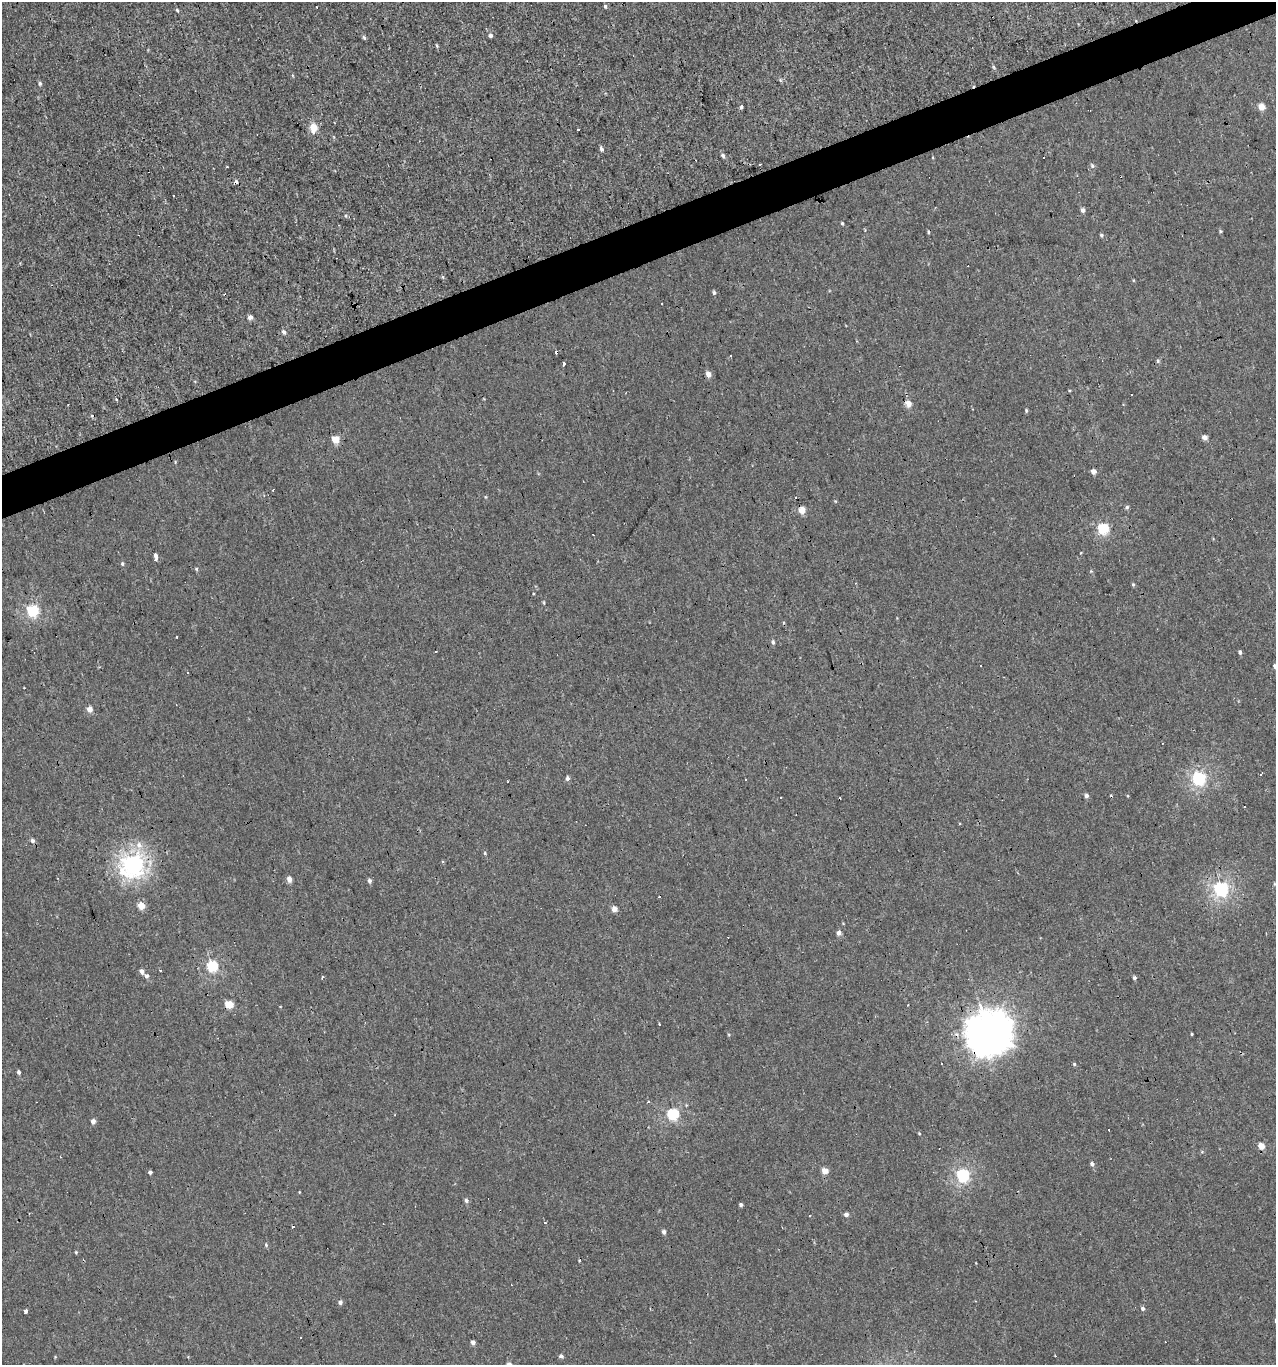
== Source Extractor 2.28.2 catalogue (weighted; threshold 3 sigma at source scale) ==
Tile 10 of 4 x 4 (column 2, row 3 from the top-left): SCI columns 1396-2669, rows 1364-2726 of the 5286 x 5452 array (HDU 1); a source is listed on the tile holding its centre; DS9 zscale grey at full resolution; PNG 1278 x 1367 px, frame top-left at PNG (2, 2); no overlay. Shown black and unused: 3% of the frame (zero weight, under 3 of 4 exposures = <1% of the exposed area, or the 3 px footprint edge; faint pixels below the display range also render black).
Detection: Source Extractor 2.28.2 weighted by HDU 2 'WHT'; one run over the whole footprint, this tile lists its part. Background 0.00134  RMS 0.003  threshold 0.0136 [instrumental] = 3 sigma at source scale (4.5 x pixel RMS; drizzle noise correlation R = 1.50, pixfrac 1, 0.0396/0.0396 arcsec/px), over >= 5 px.
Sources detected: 129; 26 cosmic-ray / hot-pixel residue — not listed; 1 inside a brighter listed object's ellipse — not listed separately; the other 102 listed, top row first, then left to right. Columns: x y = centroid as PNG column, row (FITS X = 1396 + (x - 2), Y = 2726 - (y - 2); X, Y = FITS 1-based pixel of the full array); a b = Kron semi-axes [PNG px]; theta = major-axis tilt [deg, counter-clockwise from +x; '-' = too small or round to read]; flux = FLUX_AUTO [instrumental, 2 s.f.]
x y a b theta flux
605 6 5 4 - 0.42
177 10 4 4 - 0.39
490 35 5 4 - 0.81
364 37 6 4 -67 0.45
437 46 5 3 - 0.32
780 80 6 4 -71 0.37
40 83 5 5 - 0.52
741 107 5 4 - 0.48
1261 107 5 4 - 4
313 127 6 5 - 6.3
578 130 3 3 - 2.1
601 149 5 4 - 0.84
723 155 5 5 - 0.72
1092 166 7 5 -51 0.54
227 167 3 3 - 0.51
236 182 5 4 - 0.88
1083 210 5 4 - 1
346 216 5 3 - 0.3
842 223 4 3 - 0.37
1220 231 6 3 -71 0.35
1101 235 5 4 - 0.46
443 277 6 4 -88 0.34
714 292 5 4 - 0.52
662 304 3 3 - 0.86
250 317 4 4 - 1.4
283 332 5 5 - 0.83
730 356 2 2 - 0.3
1158 361 5 4 - 0.48
563 363 3 3 - 3
708 374 5 4 - 2.2
116 399 4 2 - 0.43
908 404 4 4 - 4.1
1026 411 5 4 - 0.39
1204 437 4 4 - 2.1
336 440 4 4 - 6.8
1093 471 4 4 - 1.6
273 490 3 2 - 0.35
1127 507 5 5 - 0.53
802 510 4 4 - 4.6
1103 529 5 5 - 21
1080 553 2 2 - 0.33
155 556 6 4 -72 0.84
122 564 5 4 - 0.42
196 569 5 4 - 0.33
1133 585 5 4 - 0.35
544 603 5 3 - 0.27
32 611 6 5 - 29
176 637 3 3 - 0.53
773 642 5 4 - 0.61
436 651 3 3 - 22
1240 652 4 4 - 0.63
1275 666 5 4 - 0.61
90 709 5 4 - 2.4
1260 774 3 3 - 3.9
567 778 5 4 - 0.75
1199 778 6 6 - 46
1086 796 5 4 - 0.89
1245 807 3 3 - 0.58
33 841 6 4 -53 0.84
139 845 10 9 - 2.3
485 853 5 3 - 0.32
133 864 8 8 - 130
289 879 5 4 - 1.9
369 881 5 4 - 0.91
1221 889 6 6 - 58
141 906 5 4 - 4.6
614 909 5 5 - 1.8
839 933 5 4 - 1.3
212 966 5 5 - 23
160 970 3 2 - 0.28
142 971 5 4 - 1.1
146 976 5 5 - 0.9
322 977 4 3 - 0.38
1134 978 4 4 - 0.55
229 1005 5 5 - 8
659 1024 3 3 - 0.97
989 1033 17 16 - 460
1192 1034 3 2 - 0.27
941 1064 3 3 - 0.47
1074 1064 4 4 - 0.38
19 1072 4 3 - 0.64
649 1102 3 3 - 1.8
673 1114 6 5 - 29
93 1121 5 4 - 1.3
919 1133 4 3 - 0.26
1261 1146 5 4 - 4
1092 1164 5 4 - 0.77
825 1171 5 4 - 3.4
150 1172 4 4 - 0.58
963 1175 6 6 - 41
466 1201 5 5 - 0.79
741 1205 4 4 - 0.62
846 1215 5 4 - 0.97
810 1216 3 2 - 0.4
664 1232 5 4 - 0.97
266 1245 5 4 - 0.39
76 1252 4 4 - 0.32
340 1302 5 4 - 0.91
1143 1309 5 5 - 0.62
25 1311 4 3 - 0.79
473 1342 5 4 - 0.85
561 1356 4 4 - 0.98
Overlapping masked pixels (flux is a lower limit): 3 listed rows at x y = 236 182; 229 1005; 989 1033
Isophote crosses this tile's border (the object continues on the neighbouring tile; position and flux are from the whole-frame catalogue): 1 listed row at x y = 1275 666